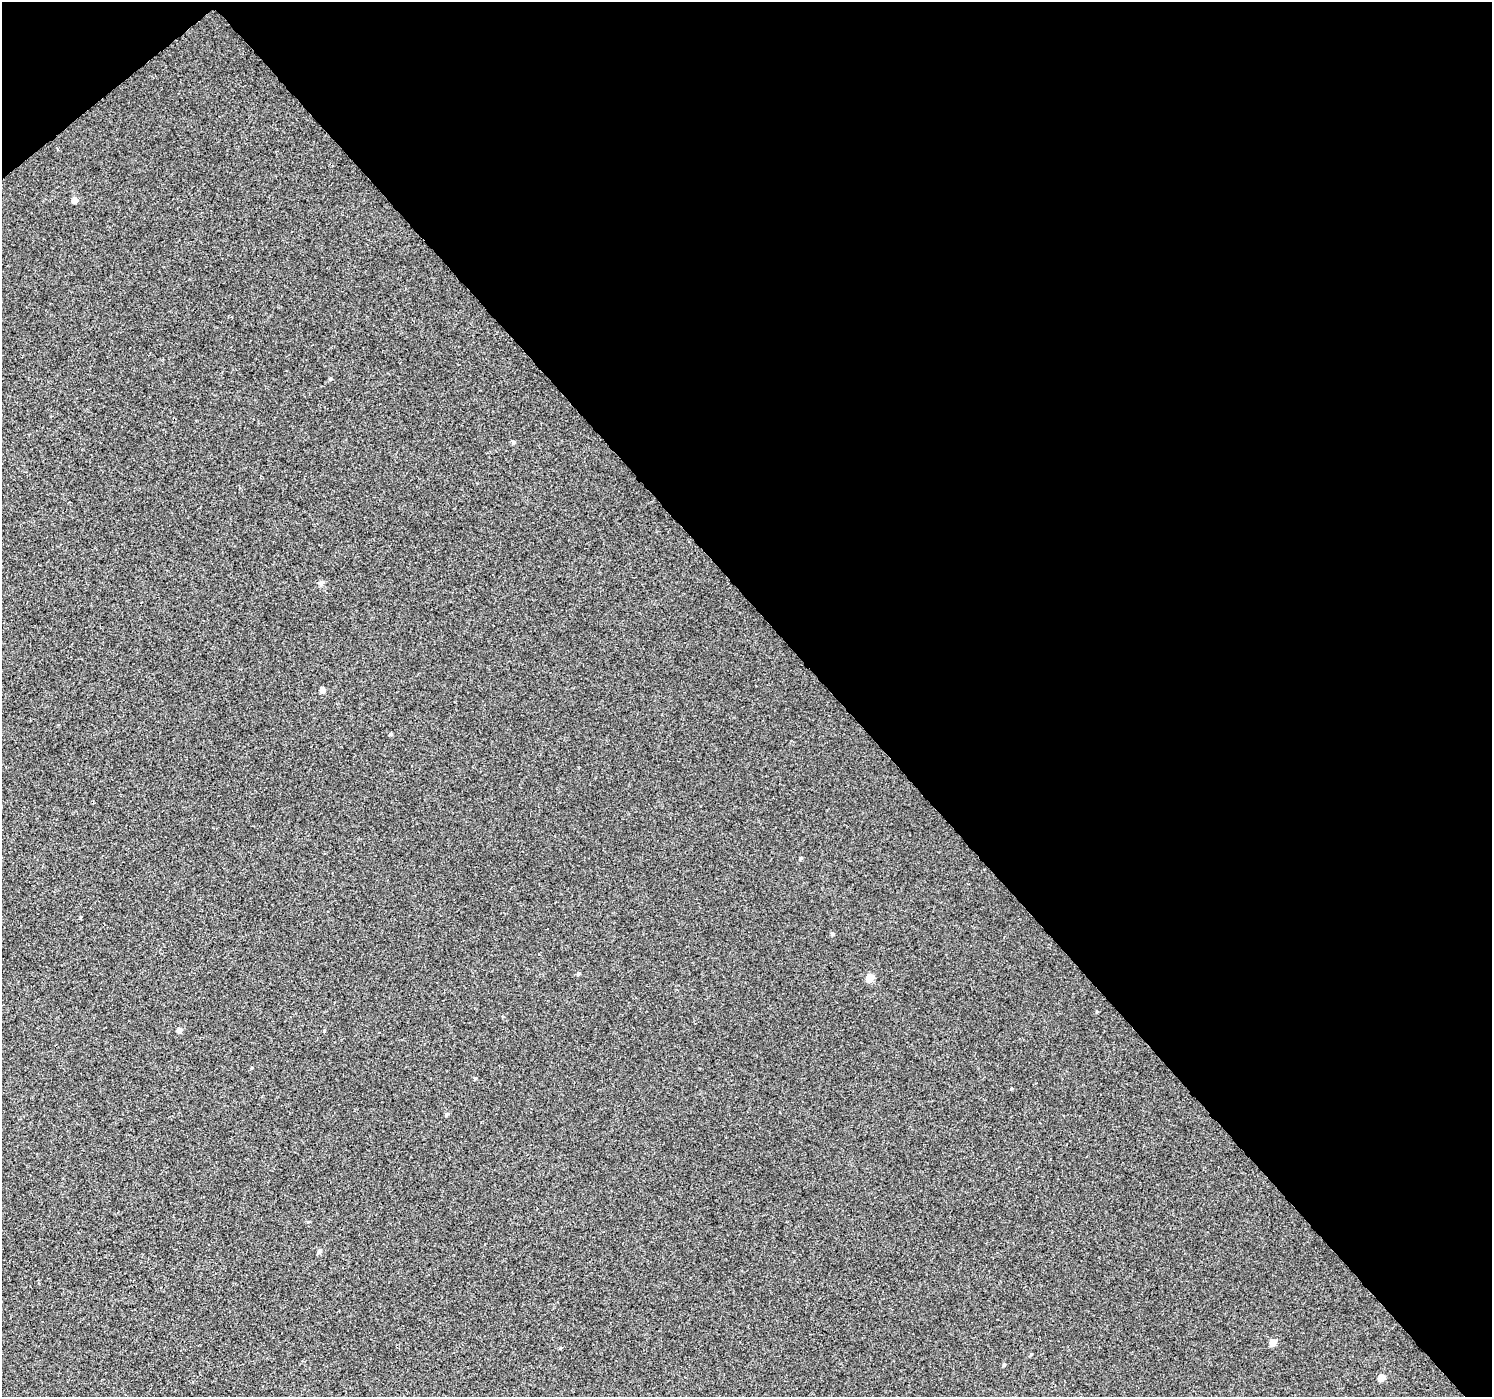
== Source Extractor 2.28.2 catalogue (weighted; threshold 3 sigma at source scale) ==
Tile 3 of 4 x 4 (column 3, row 1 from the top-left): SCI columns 3032-4521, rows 4431-5825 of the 6057 x 6008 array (HDU 1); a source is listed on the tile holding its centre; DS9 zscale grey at full resolution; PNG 1494 x 1399 px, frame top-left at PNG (2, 2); no overlay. Shown black and unused: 45% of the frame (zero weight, under 3 of 4 exposures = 5% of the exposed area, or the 3 px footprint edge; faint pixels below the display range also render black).
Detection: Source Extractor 2.28.2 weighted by HDU 2 'WHT'; one run over the whole footprint, this tile lists its part. Background -2.34e-04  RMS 0.0036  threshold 0.0163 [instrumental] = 3 sigma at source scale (4.5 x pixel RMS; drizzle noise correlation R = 1.50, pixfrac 1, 0.0396/0.0396 arcsec/px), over >= 5 px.
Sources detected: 20; all 20 listed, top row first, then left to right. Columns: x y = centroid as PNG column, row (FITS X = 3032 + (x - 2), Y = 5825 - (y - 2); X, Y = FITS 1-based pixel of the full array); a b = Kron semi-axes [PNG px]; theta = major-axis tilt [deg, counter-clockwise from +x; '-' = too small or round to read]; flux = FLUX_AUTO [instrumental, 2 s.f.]
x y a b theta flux
74 200 6 5 - 2
330 379 5 4 - 0.35
514 442 5 4 - 0.56
321 582 7 6 - 0.84
322 690 4 4 - 2.1
390 734 4 3 - 0.48
800 858 5 3 - 0.49
832 933 5 4 - 0.54
578 974 5 4 - 0.56
870 977 6 5 - 9.4
1097 1011 4 3 - 0.34
179 1030 5 4 - 1.9
252 1068 4 3 - 0.3
475 1078 4 3 - 0.34
447 1114 5 4 - 0.59
319 1251 6 5 - 0.91
1273 1342 5 5 - 3.5
1031 1354 4 4 - 0.34
1004 1365 4 4 - 0.4
1381 1377 5 4 - 4.3
Unlisted compact peaks at least as high as the median listed source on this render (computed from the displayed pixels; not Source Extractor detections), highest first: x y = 1011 1089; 324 1031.